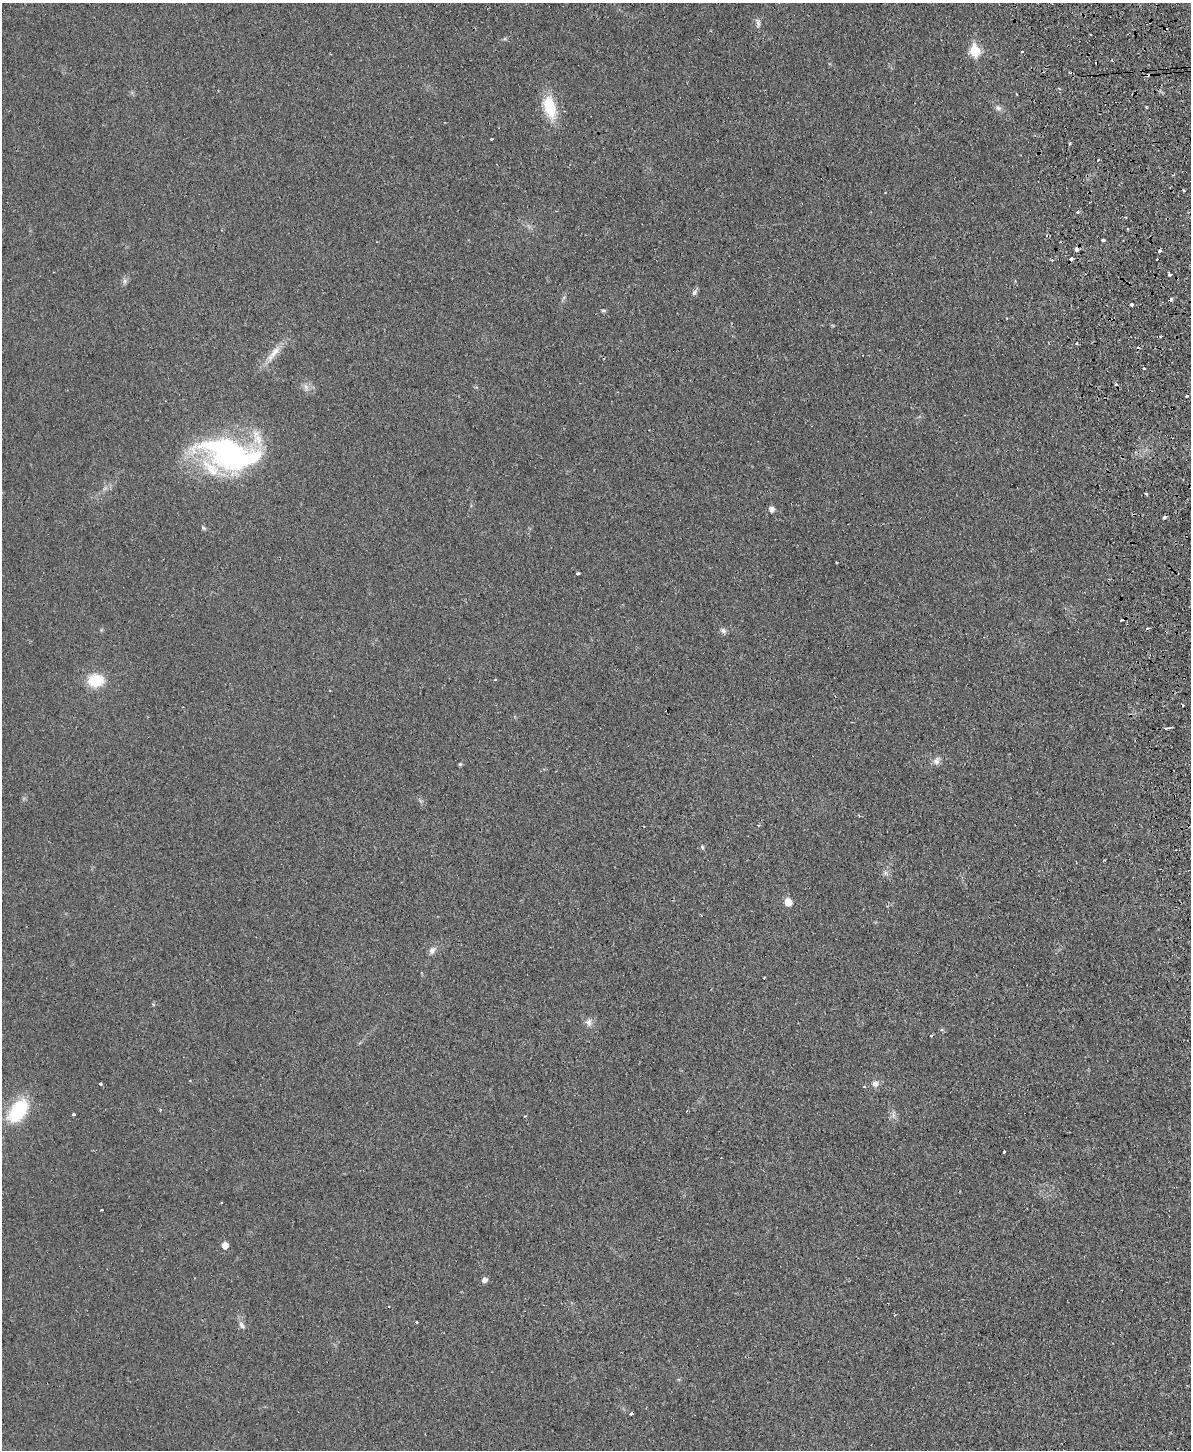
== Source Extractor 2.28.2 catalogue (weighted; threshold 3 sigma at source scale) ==
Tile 6 of 4 x 3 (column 2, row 2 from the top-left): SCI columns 1246-2434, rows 1603-3050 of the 4870 x 4758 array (HDU 1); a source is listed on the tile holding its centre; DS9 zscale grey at full resolution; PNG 1193 x 1452 px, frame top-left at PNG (2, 3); no overlay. Shown black and unused: <1% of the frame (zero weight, under 2 of 3 exposures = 3% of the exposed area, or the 3 px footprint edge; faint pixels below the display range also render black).
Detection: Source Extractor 2.28.2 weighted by HDU 2 'WHT'; one run over the whole footprint, this tile lists its part. Background 0.025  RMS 0.0047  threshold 0.0213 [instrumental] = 3 sigma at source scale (4.5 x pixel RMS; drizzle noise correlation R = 1.50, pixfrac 1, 0.05/0.05 arcsec/px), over >= 5 px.
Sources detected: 70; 14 cosmic-ray / hot-pixel residue — not listed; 3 inside a brighter listed object's ellipse — not listed separately; the other 53 listed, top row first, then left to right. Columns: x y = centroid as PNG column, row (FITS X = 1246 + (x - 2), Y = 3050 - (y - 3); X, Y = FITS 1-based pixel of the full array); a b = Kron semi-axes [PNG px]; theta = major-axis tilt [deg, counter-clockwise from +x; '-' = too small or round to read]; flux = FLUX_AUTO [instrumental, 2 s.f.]
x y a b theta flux
758 23 13 5 -86 1.5
975 51 7 6 - 27
1022 51 3 2 - 1
1148 75 5 3 - 1.4
1017 94 3 2 - 0.33
550 107 26 13 -75 16
998 108 9 7 -42 1.6
491 139 3 2 - 0.45
1098 160 3 3 - 1.8
1077 212 4 3 - 1.1
1103 240 4 3 - 1.8
1077 249 4 4 - 2.1
1159 251 3 3 - 3.3
1071 259 4 3 - 2.9
1169 274 4 4 - 2.6
125 281 7 6 - 1.2
694 292 9 5 72 1.3
1131 305 3 3 - 2.4
603 310 6 4 -4 0.68
275 352 24 8 50 5.8
1144 368 3 2 - 0.43
1117 384 5 3 - 0.8
1186 396 3 3 - 0.87
230 453 60 31 -19 98
1146 494 3 2 - 0.55
771 509 6 6 - 2
203 528 6 5 - 0.7
836 562 3 2 - 0.37
578 574 4 3 - 1.2
723 631 8 7 - 1.4
96 680 17 13 9 14
495 680 3 2 - 0.77
1166 728 5 4 - 0.68
936 761 12 8 66 2.2
460 764 4 4 - 0.7
702 847 6 5 - 0.69
788 902 6 5 - 7
432 950 10 7 58 2
764 978 2 2 - 0.48
589 1022 10 8 -88 2.3
931 1035 3 3 - 0.61
190 1081 3 2 - 0.4
875 1083 8 8 - 2
101 1084 3 3 - 2.3
18 1111 32 17 54 23
74 1115 3 3 - 2
893 1115 7 4 72 1.1
1004 1152 3 3 - 5.4
101 1210 3 2 - 0.62
225 1245 5 5 - 4.8
484 1280 6 5 - 2
416 1322 3 3 - 1.4
242 1325 13 6 -63 2
Overlapping masked pixels (flux is a lower limit): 3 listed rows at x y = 1148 75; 1077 249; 1071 259